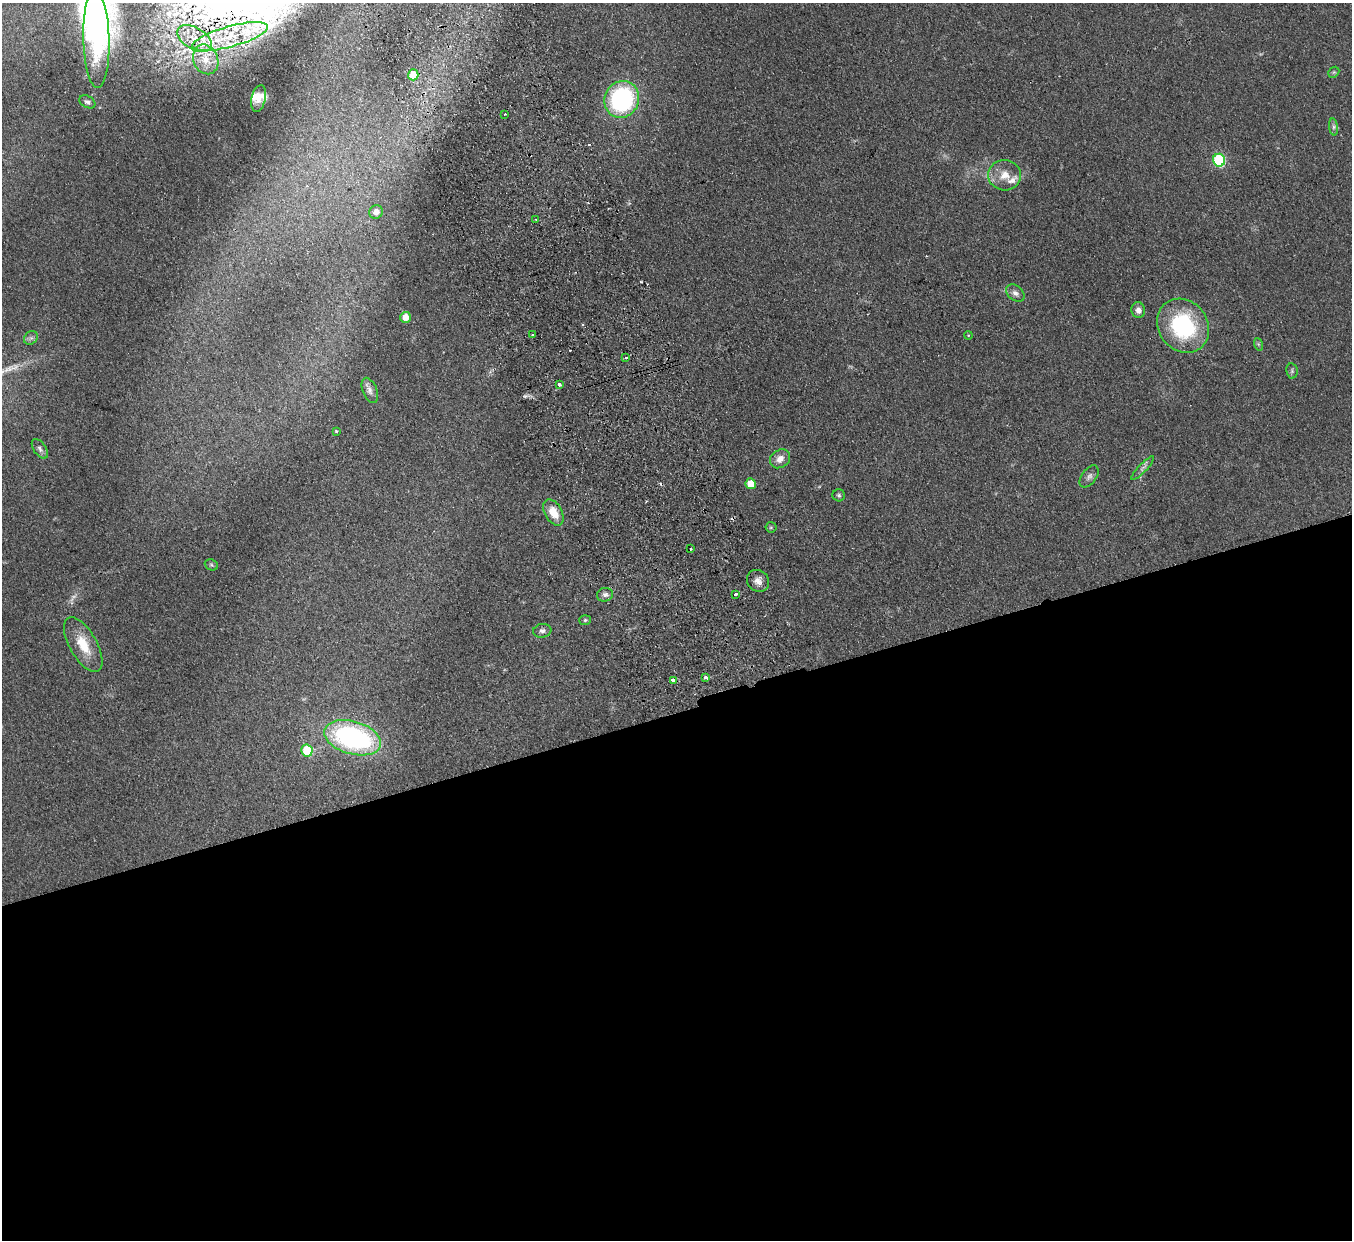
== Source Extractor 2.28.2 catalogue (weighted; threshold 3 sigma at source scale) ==
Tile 15 of 4 x 4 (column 3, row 4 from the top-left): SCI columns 2753-4102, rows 299-1536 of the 5506 x 5424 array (HDU 1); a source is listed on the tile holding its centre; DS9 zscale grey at full resolution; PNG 1354 x 1242 px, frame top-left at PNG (2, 3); each listed source drawn as its Kron ellipse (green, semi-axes under 4 px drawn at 4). Shown black and unused: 43% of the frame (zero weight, under 2 of 3 exposures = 3% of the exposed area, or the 3 px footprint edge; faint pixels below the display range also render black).
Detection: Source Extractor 2.28.2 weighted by HDU 2 'WHT'; one run over the whole footprint, this tile lists its part. Background 0.0678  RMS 0.0077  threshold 0.0345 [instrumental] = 3 sigma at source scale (4.5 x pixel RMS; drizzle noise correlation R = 1.50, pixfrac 1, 0.05/0.05 arcsec/px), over >= 5 px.
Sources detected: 58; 1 too faint to see at this stretch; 5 cosmic-ray / hot-pixel residue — neither listed nor drawn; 4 inside a brighter listed object's ellipse — not listed separately; the other 48 listed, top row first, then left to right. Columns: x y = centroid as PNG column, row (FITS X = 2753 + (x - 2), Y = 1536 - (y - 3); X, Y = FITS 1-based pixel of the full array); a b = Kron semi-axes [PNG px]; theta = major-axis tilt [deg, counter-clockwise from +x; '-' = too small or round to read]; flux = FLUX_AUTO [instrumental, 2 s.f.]
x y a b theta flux
230 37 39 10 15 35
195 38 19 10 -30 14
96 39 49 13 -88 47
206 59 15 12 -66 11
1334 72 6 4 43 1.1
413 75 5 5 - 19
259 98 13 7 78 4.2
622 99 19 17 65 99
87 102 8 6 -30 1.9
505 114 2 2 - 0.71
1333 127 8 4 -82 1.8
1219 160 6 6 - 70
1005 175 16 15 - 11
376 212 7 6 - 5.6
536 220 3 2 - 0.84
1015 293 10 7 -38 3.6
1138 310 7 7 - 4
406 317 5 5 - 8.4
1183 326 28 24 -53 74
533 334 3 3 - 3
968 335 4 3 - 0.54
31 338 7 6 - 1.8
1258 344 6 4 -71 1.1
626 357 3 3 - 2.6
1292 371 7 5 -80 1.4
559 384 3 3 - 3.4
370 390 13 7 -69 3.9
336 431 3 3 - 0.85
40 449 11 6 -55 2.4
780 459 11 8 36 6
1143 468 15 4 47 2.9
1089 476 12 7 53 3.1
751 484 5 5 - 11
839 495 6 6 - 1.6
553 512 14 8 -60 12
771 527 5 5 - 0.98
691 549 3 3 - 1.5
211 565 7 5 -22 1.2
758 581 12 10 -43 5.2
736 594 3 3 - 4.8
605 595 8 6 17 2.9
585 620 6 5 - 1.2
542 631 9 7 9 2.5
83 645 30 13 -60 20
705 677 4 3 - 3.5
673 680 4 3 - 5
353 738 29 16 -16 140
307 751 6 5 - 29
Overlapping masked pixels (flux is a lower limit): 2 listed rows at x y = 230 37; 206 59